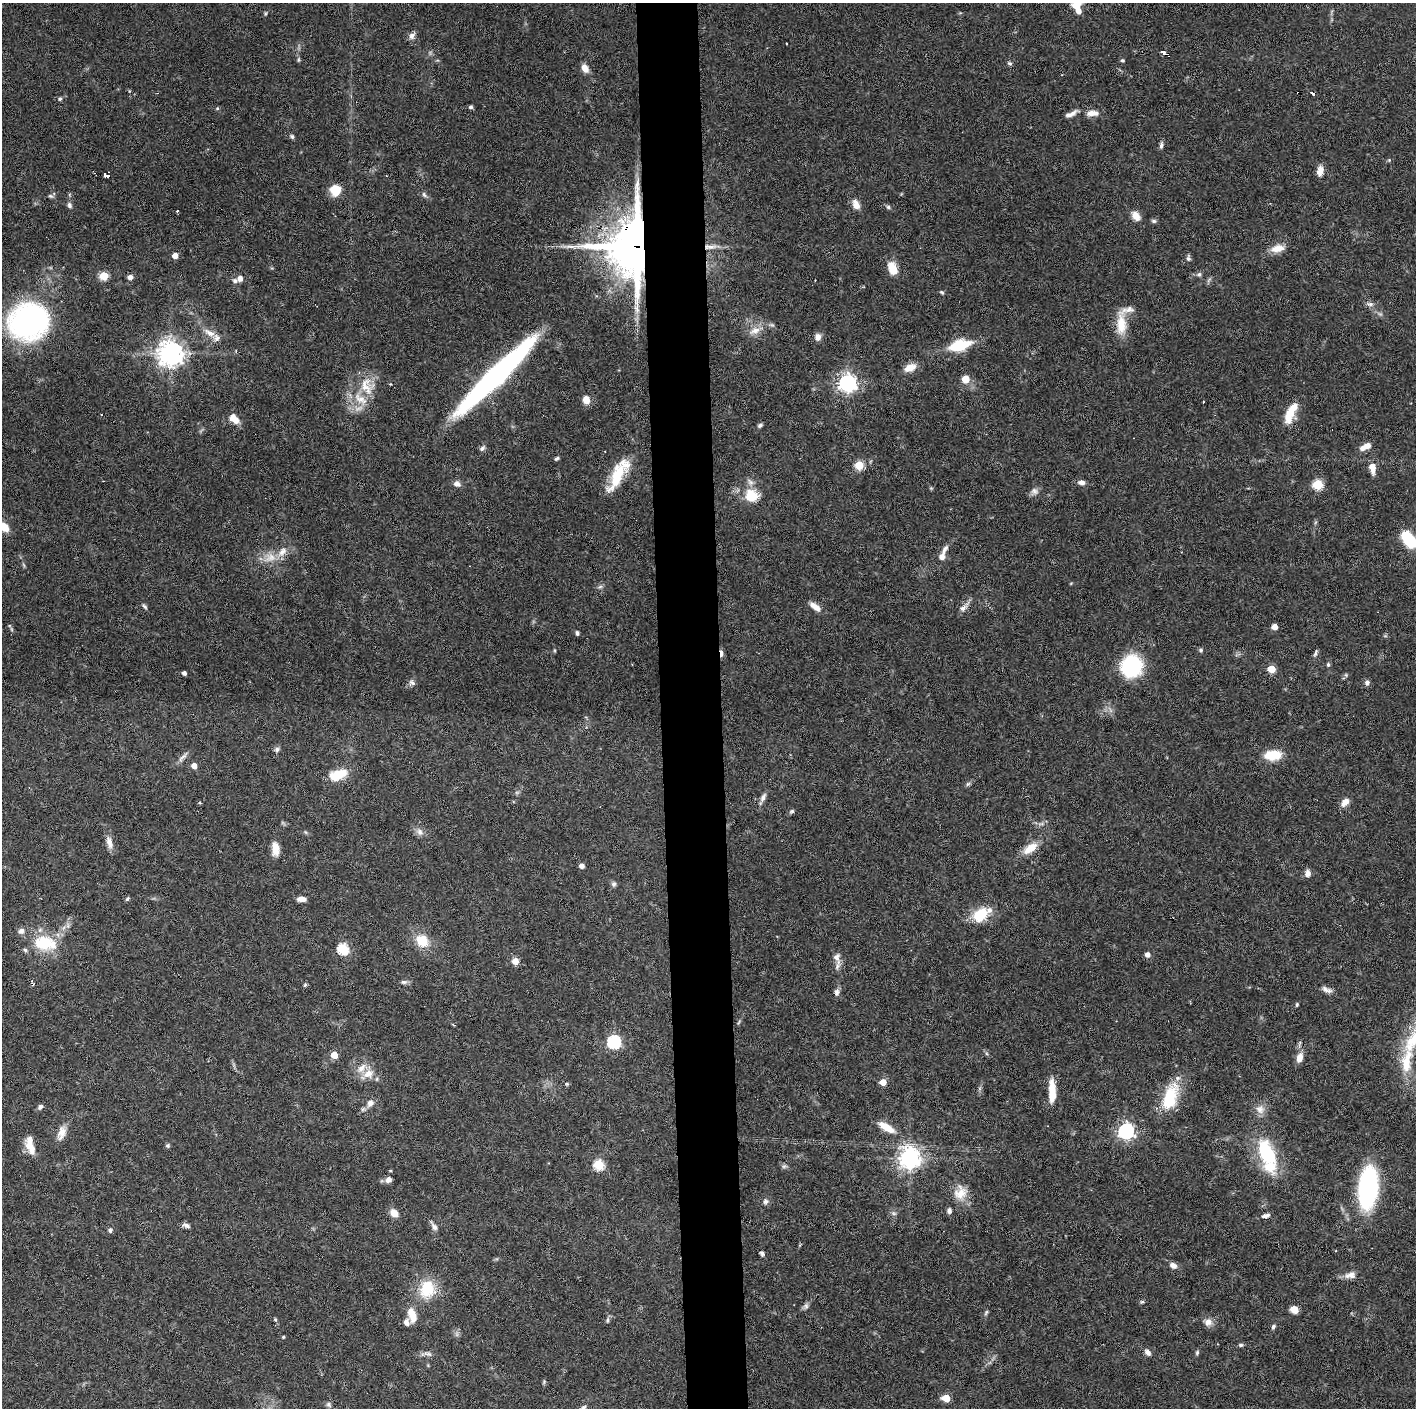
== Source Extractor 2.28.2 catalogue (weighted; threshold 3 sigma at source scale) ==
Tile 5 of 3 x 3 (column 2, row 2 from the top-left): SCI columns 1415-2828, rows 1406-2811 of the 4242 x 4218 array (HDU 1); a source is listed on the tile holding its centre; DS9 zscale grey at full resolution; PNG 1418 x 1410 px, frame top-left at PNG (2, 3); no overlay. Shown black and unused: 4% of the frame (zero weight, under 3 of 6 exposures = <1% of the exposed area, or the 3 px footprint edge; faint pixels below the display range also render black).
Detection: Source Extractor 2.28.2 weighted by HDU 2 'WHT'; one run over the whole footprint, this tile lists its part. Background 0.0524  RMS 0.0025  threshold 0.0103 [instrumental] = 3 sigma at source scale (4.09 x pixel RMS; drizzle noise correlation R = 1.36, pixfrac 0.8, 0.05/0.05 arcsec/px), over >= 5 px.
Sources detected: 199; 2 too faint to see at this stretch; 1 inside a brighter object's white glare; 2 cosmic-ray / hot-pixel residue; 1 long thin detection or spike segment (spike, bleed or trail) — not listed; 13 inside a brighter listed object's ellipse — not listed separately; the other 180 listed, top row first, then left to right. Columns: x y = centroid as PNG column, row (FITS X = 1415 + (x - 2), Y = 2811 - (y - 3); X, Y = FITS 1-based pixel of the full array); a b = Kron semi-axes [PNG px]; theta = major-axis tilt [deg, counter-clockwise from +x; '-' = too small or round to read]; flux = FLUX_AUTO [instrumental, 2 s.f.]
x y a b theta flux
1077 6 12 11 - 2.8
266 13 6 3 71 0.28
412 36 9 7 56 1.1
786 43 2 2 - 0.2
1164 53 9 3 -28 2.3
298 60 8 4 90 0.35
1122 60 5 4 - 0.39
1009 63 7 5 -16 0.42
585 68 10 7 -64 1.9
60 99 5 5 - 0.42
471 107 5 4 - 0.51
217 108 5 4 - 0.29
1072 113 17 6 29 1.4
1092 113 16 7 1 2.1
292 136 6 5 - 0.45
1161 145 9 5 86 0.65
1389 160 4 4 - 0.27
1320 171 12 7 81 1.9
107 175 6 3 -18 2.3
335 190 10 10 - 4.6
424 195 9 5 -52 0.58
51 196 8 5 -26 0.41
856 204 12 8 -69 1.9
69 205 8 6 -66 0.7
888 207 6 5 - 0.51
177 211 3 2 - 0.26
1136 216 12 8 -50 2.1
1154 221 7 5 -14 0.49
636 246 20 16 86 1100
1277 248 19 9 12 2.7
175 256 5 4 - 2.3
1188 258 8 5 86 0.61
892 269 15 9 -72 3.7
1199 274 7 6 - 0.61
104 276 5 5 - 9.7
130 277 6 5 - 1
240 278 6 5 - 1.4
1209 280 9 3 46 0.4
235 281 6 5 - 0.71
942 292 6 4 -27 0.33
1370 304 11 6 -9 0.85
28 321 23 21 26 81
1121 325 29 12 90 5
755 331 16 10 18 2.4
209 333 17 8 -29 2.2
818 337 8 7 - 1.3
959 345 22 11 16 9.4
171 353 8 8 - 250
910 367 12 8 23 3
495 376 84 12 44 82
965 379 7 7 - 3.2
847 383 7 7 - 110
390 384 3 3 - 0.18
367 386 26 19 -71 6.2
586 400 9 7 -75 2.2
1203 402 3 2 - 0.35
1290 413 27 9 65 5.2
234 419 13 8 -42 2.7
760 425 6 4 29 0.5
1367 446 8 7 - 1.7
482 448 7 5 42 0.71
557 458 6 4 32 0.41
859 465 5 5 - 10
1372 468 11 6 -80 2.6
617 476 41 14 65 8.5
1081 482 8 6 -6 1
457 484 8 6 -16 1.2
1318 485 5 5 - 17
931 488 5 5 - 0.26
1034 491 10 9 - 1.1
752 496 12 11 - 6.9
4 527 8 6 -35 4.3
1409 540 16 9 -51 12
945 550 15 6 60 1.1
282 552 16 9 53 2.4
942 557 8 6 61 1.3
600 587 7 4 2 0.46
144 606 9 4 -42 0.46
815 606 16 7 -38 1.8
964 607 17 7 45 1.3
1275 627 6 5 - 1.5
11 629 6 3 -71 0.32
577 633 5 4 - 0.46
1201 650 6 5 - 0.45
721 653 8 3 -86 2.3
1315 653 10 4 73 0.55
1328 665 6 5 - 0.39
1131 666 17 16 - 23
1271 669 5 5 - 7.2
184 673 4 4 - 0.81
1346 675 6 4 -47 0.31
412 682 9 7 -36 0.84
1367 683 8 6 81 0.7
277 749 6 6 - 0.64
1273 755 19 11 3 5.6
182 757 16 6 46 1.1
194 766 5 4 - 1.9
338 775 21 11 18 5.4
968 784 7 5 44 0.46
517 792 7 4 18 0.39
763 797 12 6 62 1
1345 802 11 7 46 1.8
792 811 6 5 - 0.46
305 832 6 4 -70 0.29
420 832 11 8 -57 1.2
109 842 18 8 -76 1.7
1030 848 21 10 35 3.5
275 849 15 8 -85 2.8
581 866 5 4 - 1.2
1308 873 9 7 -88 1.2
614 884 8 6 88 0.59
127 899 6 4 55 0.38
301 899 8 4 -3 1.7
980 915 22 15 40 6.5
422 941 13 11 -44 5.8
44 943 30 22 -4 10
343 949 6 5 - 20
1147 955 5 5 - 1.2
837 958 19 9 -76 1.8
515 961 8 7 - 1.6
32 981 4 4 - 0.31
404 982 10 5 4 0.67
305 985 6 4 67 0.34
1327 990 15 7 -24 1.2
837 992 10 6 86 0.92
1297 1004 5 4 - 0.3
454 1025 4 2 - 0.26
614 1042 6 6 - 39
334 1055 5 5 - 4.8
1300 1058 12 7 73 2.1
1406 1062 148 21 68 20
368 1074 21 11 32 3
883 1082 5 4 - 3.8
567 1084 5 4 - 0.31
1052 1091 26 7 -88 4.6
1170 1097 37 17 70 9.8
370 1103 11 8 56 1.5
40 1107 8 6 40 0.66
1260 1109 13 12 - 1.9
886 1127 22 8 -31 3.7
1126 1131 7 7 - 64
61 1133 21 10 69 2.5
168 1145 6 5 - 0.44
30 1146 17 8 -61 3.8
1268 1156 24 14 -84 13
909 1158 7 7 - 170
599 1165 5 5 - 17
784 1166 7 4 1 0.46
389 1180 7 6 - 1.3
1368 1188 27 13 84 52
960 1193 20 17 68 4
765 1201 8 7 - 0.71
949 1211 7 5 86 0.66
394 1213 9 7 -37 2.4
894 1213 8 5 -19 0.53
1266 1216 10 5 11 0.98
186 1225 9 5 -16 0.86
434 1226 14 6 -57 1.1
110 1230 7 5 67 0.55
762 1254 6 4 -58 0.51
1173 1265 8 6 -23 1.3
1350 1275 16 9 6 1.7
427 1289 22 17 79 8.4
1142 1302 6 5 - 0.35
806 1306 9 6 63 0.72
1294 1309 7 6 - 2.7
986 1312 7 4 63 0.42
412 1315 18 9 -73 3.4
275 1320 5 4 - 0.35
607 1320 7 5 75 0.52
1208 1322 10 10 - 1.6
1273 1327 7 5 58 0.5
283 1337 4 4 - 0.27
1241 1345 6 5 - 0.44
1148 1352 9 6 -54 1
1197 1352 7 4 64 0.4
427 1354 19 6 -1 1
544 1382 7 3 55 0.27
946 1398 5 5 - 7.2
328 1404 8 6 -46 0.57
Overlapping masked pixels (flux is a lower limit): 2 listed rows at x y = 636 246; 721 653
Isophote crosses this tile's border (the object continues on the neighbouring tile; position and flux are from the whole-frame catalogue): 4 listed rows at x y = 1077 6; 4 527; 1409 540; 1406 1062